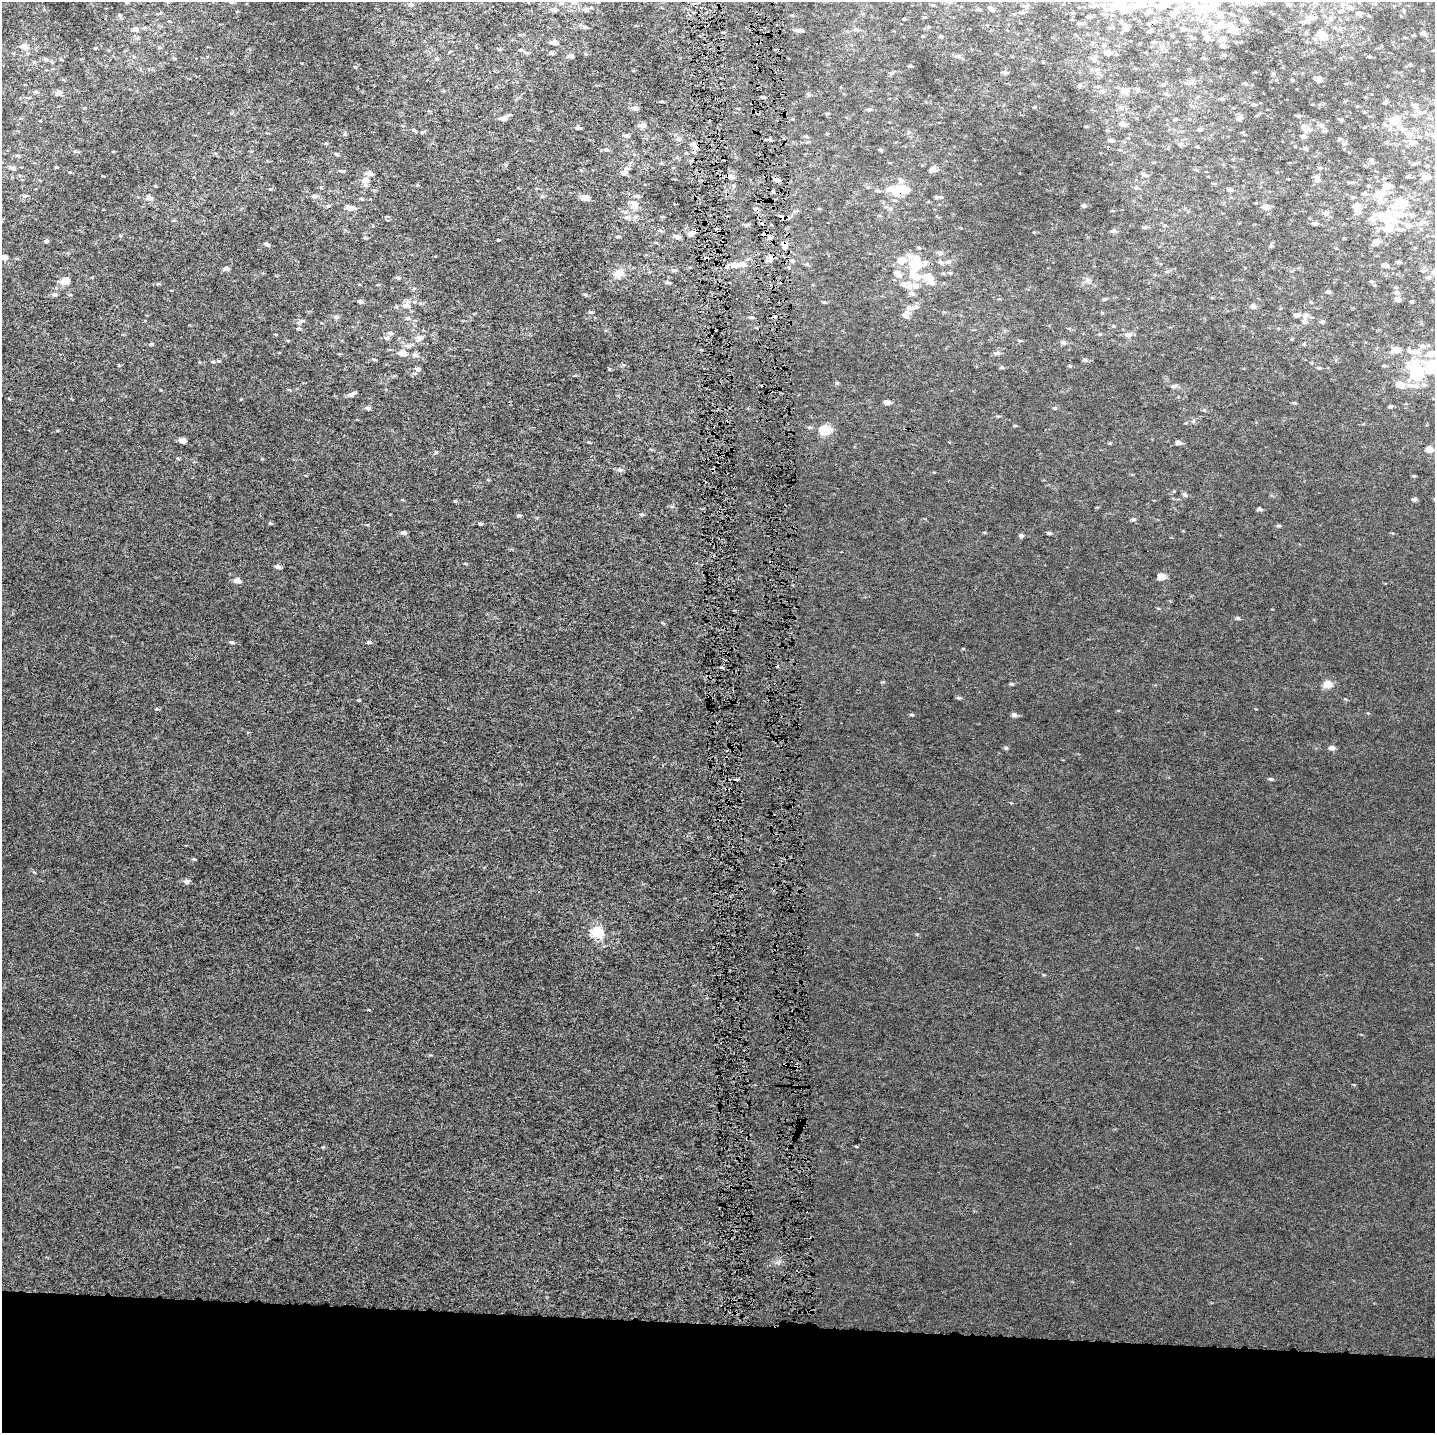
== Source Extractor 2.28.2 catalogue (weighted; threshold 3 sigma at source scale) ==
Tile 8 of 3 x 3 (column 2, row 3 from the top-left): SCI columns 1614-3046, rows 1-1431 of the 4661 x 4302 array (HDU 1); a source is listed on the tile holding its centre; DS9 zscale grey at full resolution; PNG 1437 x 1435 px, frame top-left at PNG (2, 2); no overlay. Shown black and unused: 8% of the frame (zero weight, under 4 of 8 exposures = <1% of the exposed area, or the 3 px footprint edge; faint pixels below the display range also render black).
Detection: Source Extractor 2.28.2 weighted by HDU 2 'WHT'; one run over the whole footprint, this tile lists its part. Background 4.09e-04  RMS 0.0014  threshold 0.00569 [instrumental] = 3 sigma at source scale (4.09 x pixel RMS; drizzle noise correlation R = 1.36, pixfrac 0.8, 0.0396/0.0396 arcsec/px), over >= 5 px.
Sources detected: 353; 11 inside a brighter object's white glare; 13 cosmic-ray / hot-pixel residue — not listed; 29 inside a brighter listed object's ellipse — not listed separately; the other 300 listed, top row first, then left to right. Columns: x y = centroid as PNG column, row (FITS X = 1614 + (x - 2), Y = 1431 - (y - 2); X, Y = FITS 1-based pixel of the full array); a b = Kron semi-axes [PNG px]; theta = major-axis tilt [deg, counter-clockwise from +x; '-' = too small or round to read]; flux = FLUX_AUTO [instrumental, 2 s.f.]
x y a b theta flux
232 2 6 4 20 0.21
560 3 7 5 1 0.23
1245 3 10 4 11 0.27
410 4 6 5 - 0.24
1140 5 14 11 -11 1.2
1289 5 4 3 - 0.15
1025 6 7 4 -8 0.24
1160 6 6 5 - 0.65
1115 7 14 9 33 1.3
990 8 8 4 -42 0.25
1208 8 14 11 -12 1.3
1349 8 8 6 12 0.37
585 9 8 6 -29 0.31
978 9 6 4 -18 0.16
554 10 7 5 -8 0.4
1341 11 9 5 15 0.36
1022 12 6 4 -4 0.2
1359 13 7 5 -8 0.49
1173 14 7 5 53 0.3
120 15 6 4 -70 0.14
1220 16 7 5 10 0.29
1089 17 4 3 - 0.22
1310 18 12 6 8 0.66
904 19 3 3 - 0.11
1198 19 6 4 -20 0.19
1245 21 6 5 - 0.21
1079 23 5 4 - 0.18
1125 25 9 6 -46 0.4
1218 26 13 7 -8 0.84
585 27 6 4 -7 0.19
1111 28 5 2 - 0.14
135 29 9 6 -5 0.5
856 29 7 5 14 0.24
1232 29 7 6 - 1.1
798 31 8 5 -2 0.38
1150 31 4 3 - 0.15
1204 32 5 4 - 0.19
1423 33 5 4 - 0.38
1321 35 17 10 -24 1.2
1414 35 5 3 - 0.11
941 36 5 4 - 0.17
1207 38 7 6 - 0.4
1221 40 10 4 39 0.31
554 42 7 5 -6 0.6
1154 42 5 3 - 0.18
1104 45 6 4 -90 0.15
24 46 12 7 -20 0.75
1162 46 6 5 - 0.29
1223 46 5 5 - 0.36
95 48 3 3 - 0.099
159 48 6 3 -19 0.13
526 52 8 4 -9 0.27
552 53 6 4 -1 0.21
1108 53 6 5 - 0.57
570 56 5 4 - 0.52
957 56 9 5 9 0.3
174 58 5 4 - 0.14
1093 58 6 6 - 0.26
1204 58 5 5 - 0.14
45 59 5 5 - 0.2
910 66 4 3 - 0.2
1004 72 7 5 -6 0.29
891 73 7 4 17 0.18
1273 73 5 4 - 0.14
1319 79 8 6 -76 0.53
1292 80 4 3 - 0.14
1188 83 8 6 -10 0.41
1245 83 6 4 -20 0.16
1080 85 6 5 - 0.18
1097 87 6 4 7 0.19
1125 91 11 8 4 0.67
35 92 6 5 - 0.21
58 92 8 6 11 0.45
764 97 5 3 - 0.19
1222 99 5 5 - 0.17
661 101 5 3 - 0.1
1386 102 7 4 44 0.21
1254 104 5 4 - 0.21
1415 106 8 6 -22 0.43
1035 107 4 3 - 0.15
635 108 6 6 - 0.5
738 108 5 3 - 0.098
1121 108 8 6 9 0.37
869 109 7 5 9 0.27
1364 112 4 4 - 0.11
1420 112 8 6 -31 0.42
827 113 5 3 - 0.12
509 115 6 4 5 0.17
1298 116 6 4 -8 0.21
503 118 6 5 - 0.74
1239 118 6 6 - 0.42
1175 119 4 4 - 0.15
1341 120 6 4 -11 0.19
1394 120 19 12 42 1.8
1122 123 8 5 -9 0.47
642 125 6 5 - 0.77
1321 125 8 6 -16 0.45
577 128 6 4 -7 0.24
1200 129 5 4 - 0.24
1309 129 8 5 9 0.43
414 130 6 4 -70 0.16
1107 130 5 3 - 0.11
422 132 6 4 27 0.2
1408 134 13 7 -11 0.77
1427 134 7 4 -1 0.26
626 136 7 5 -4 0.3
1303 136 7 6 - 0.4
806 137 6 4 -1 0.15
678 139 7 7 - 0.39
770 140 6 4 -17 0.25
1111 140 6 4 -5 0.35
1411 142 10 8 -20 0.71
326 144 5 3 - 0.12
1181 144 6 5 - 0.27
1344 144 7 6 - 0.31
694 146 12 6 -41 0.62
1197 146 4 3 - 0.11
1305 148 5 5 - 0.18
606 150 7 5 -2 0.27
881 150 6 4 -8 0.18
336 154 7 3 -27 0.16
18 155 6 4 -1 0.16
1415 164 8 4 0 0.22
13 168 8 5 -17 0.37
1320 168 4 4 - 0.13
932 170 6 5 - 0.76
341 171 5 5 - 0.19
70 172 5 3 - 0.096
623 173 8 7 - 0.54
1145 175 7 5 -13 0.28
1408 176 5 4 - 0.29
730 177 7 6 - 0.74
1425 178 8 6 12 0.78
365 180 10 8 9 0.83
776 180 6 5 - 0.48
1317 180 8 7 - 0.53
1349 182 6 3 -18 0.15
155 186 5 3 - 0.11
1136 188 6 5 - 0.2
903 189 10 8 -2 1.9
1230 190 6 5 - 0.24
878 191 6 4 -17 0.16
1381 193 14 8 26 1.7
1365 194 7 5 1 0.26
25 196 7 6 - 0.34
314 196 7 5 -4 0.41
941 197 6 5 - 0.21
149 198 9 6 -18 0.41
585 198 6 4 -7 1.3
1401 202 19 11 21 2.6
634 204 14 9 -74 1.1
1083 205 5 4 - 0.31
328 206 5 4 - 0.17
1265 207 10 7 -7 0.54
350 208 10 6 -5 0.78
1357 208 12 7 -70 1.5
1326 213 7 7 - 0.38
1402 215 18 6 6 0.85
627 217 7 5 -1 0.32
662 217 5 3 - 0.11
1383 218 13 10 -2 1.4
1315 224 5 4 - 0.3
1165 225 5 3 - 0.13
1408 225 8 6 -11 0.57
1145 227 6 5 - 0.25
1400 229 11 6 -4 0.51
1113 231 7 5 -1 0.34
691 233 7 6 - 0.52
618 236 5 3 - 0.14
365 237 5 3 - 0.16
677 237 6 4 -18 0.41
770 238 5 3 - 0.24
46 241 6 4 11 0.22
1376 241 7 6 - 0.65
266 244 6 4 -20 0.25
785 245 9 6 -84 0.49
1271 246 6 4 -1 0.16
919 248 5 4 - 0.17
940 253 7 4 44 0.23
4 257 6 5 - 0.78
771 258 12 5 55 0.55
902 260 8 6 2 1.4
793 261 6 5 - 0.21
940 262 7 6 - 0.36
1399 262 5 4 - 0.21
742 264 9 6 -4 0.94
734 265 8 6 -10 0.77
916 265 16 12 -52 4.7
1385 265 5 4 - 0.62
226 268 6 4 -6 0.47
674 270 7 5 -1 0.26
1422 271 7 3 0 0.18
1433 272 6 5 - 0.21
897 273 9 7 -25 0.73
618 274 14 12 36 1.2
1428 277 7 6 - 0.34
398 278 6 4 -1 0.18
928 278 18 9 -40 2
1087 280 7 4 -71 0.27
65 281 8 7 - 1.4
668 282 6 4 -2 0.18
1372 282 6 4 -16 0.18
158 284 6 4 2 0.15
903 285 10 7 -20 0.74
915 286 10 9 - 0.9
1329 292 6 5 - 0.2
1396 292 8 7 - 0.5
54 294 7 5 -10 0.29
585 294 6 3 -20 0.15
1105 299 5 5 - 0.14
1398 299 5 5 - 0.65
360 301 6 5 - 0.31
1412 302 4 4 - 0.18
406 305 9 7 -8 0.75
1253 306 7 6 - 0.31
396 307 6 3 -18 0.15
909 308 11 9 -44 0.8
590 312 6 4 -10 0.16
1297 315 6 5 - 0.52
1305 315 8 7 - 0.45
336 317 6 5 - 0.32
751 317 6 4 -11 0.2
408 318 7 5 15 0.28
1322 322 5 5 - 0.23
298 329 5 5 - 0.26
390 333 7 5 -11 0.37
1100 334 4 4 - 0.13
1128 335 9 7 -19 0.52
419 338 11 9 35 0.75
1063 342 7 5 -11 0.36
151 344 6 4 9 0.21
1304 344 4 4 - 0.14
409 345 15 5 16 0.55
1422 346 8 6 12 0.51
1395 350 7 5 -2 1.4
1410 351 8 6 -16 0.37
402 353 9 6 0 0.99
997 353 7 5 6 0.39
415 355 8 5 -2 0.39
374 359 6 3 -19 0.16
1085 360 6 5 - 0.27
218 361 6 4 -19 0.16
213 362 6 4 -5 0.15
1384 366 6 3 -7 0.16
1430 366 20 12 -60 3.4
1002 367 6 4 15 0.19
1319 368 5 3 - 0.18
417 369 8 6 -20 0.43
609 369 4 3 - 0.41
1416 375 7 6 - 6.6
575 376 5 3 - 0.11
837 383 6 3 -18 0.14
1400 385 11 9 -45 1.1
1173 386 7 5 20 0.24
1416 386 11 7 -8 0.82
289 390 5 3 - 0.12
351 394 10 5 22 0.43
887 402 7 5 -5 0.53
1390 406 5 4 - 0.25
368 408 6 5 - 0.28
1054 408 5 4 - 0.15
1204 410 5 5 - 0.16
1015 426 5 3 - 0.11
825 430 12 10 2 2
182 440 6 5 - 0.76
1178 443 6 5 - 0.45
1429 449 5 5 - 1.4
436 452 5 4 - 0.17
620 470 8 6 -23 0.34
1414 476 5 4 - 0.13
1185 495 7 5 -58 0.26
1415 499 6 5 - 0.21
1259 509 5 4 - 0.28
641 514 6 5 - 0.21
519 515 6 4 16 0.21
1133 519 6 5 - 0.24
270 523 5 4 - 0.13
480 524 6 4 -4 0.19
1279 526 7 3 -1 0.18
403 533 7 5 -3 0.36
1049 533 5 3 - 0.23
1021 535 5 5 - 0.28
278 567 7 5 -8 0.37
1161 577 5 5 - 2
237 580 7 5 -15 0.8
1238 618 5 5 - 0.18
231 642 6 5 - 0.24
369 642 6 4 13 0.21
1011 684 5 4 - 0.16
1328 684 11 10 - 0.95
959 698 5 5 - 0.18
912 715 5 3 - 0.15
1014 715 5 5 - 0.49
1006 748 5 5 - 0.17
1332 748 6 5 - 0.5
1271 779 6 4 -14 0.21
194 859 5 5 - 0.14
186 881 7 5 -9 0.47
597 932 13 10 -25 3.1
857 1146 3 3 - 0.97
Overlapping masked pixels (flux is a lower limit): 5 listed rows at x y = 694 146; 730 177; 903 189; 785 245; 771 258
Isophote crosses this tile's border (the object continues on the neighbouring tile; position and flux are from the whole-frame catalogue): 5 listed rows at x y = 232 2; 1140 5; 1349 8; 4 257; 1430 366
Unlisted compact peaks at least as high as the median listed source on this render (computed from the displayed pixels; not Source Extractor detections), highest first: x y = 323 1147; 157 709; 455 501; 498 240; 588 442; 1345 699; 1354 1085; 270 189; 368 1010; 963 649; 262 459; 241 399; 57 431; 466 564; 1174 491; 161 390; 355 67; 779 1262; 420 303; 1294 403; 34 872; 1110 443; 1044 975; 1368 713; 1011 803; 997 416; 119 365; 345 134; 882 682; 824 302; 1086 126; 917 934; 177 458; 1256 709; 1393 533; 1158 608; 1070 366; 1186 423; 120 235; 430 1055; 672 507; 984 532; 402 500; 321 187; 542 196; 537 518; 70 295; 488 480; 56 167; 303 321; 623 365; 934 472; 1272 609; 417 185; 75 151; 302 63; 499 49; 807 264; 674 204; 279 353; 189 325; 390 514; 169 21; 85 108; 664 624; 40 121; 113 151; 505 165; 276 334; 1034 232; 436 58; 809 95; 1097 507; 1183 531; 359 284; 339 354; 92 277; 792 119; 1102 313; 248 732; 199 362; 585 54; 792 15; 174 220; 581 170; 1113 326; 929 27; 606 330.